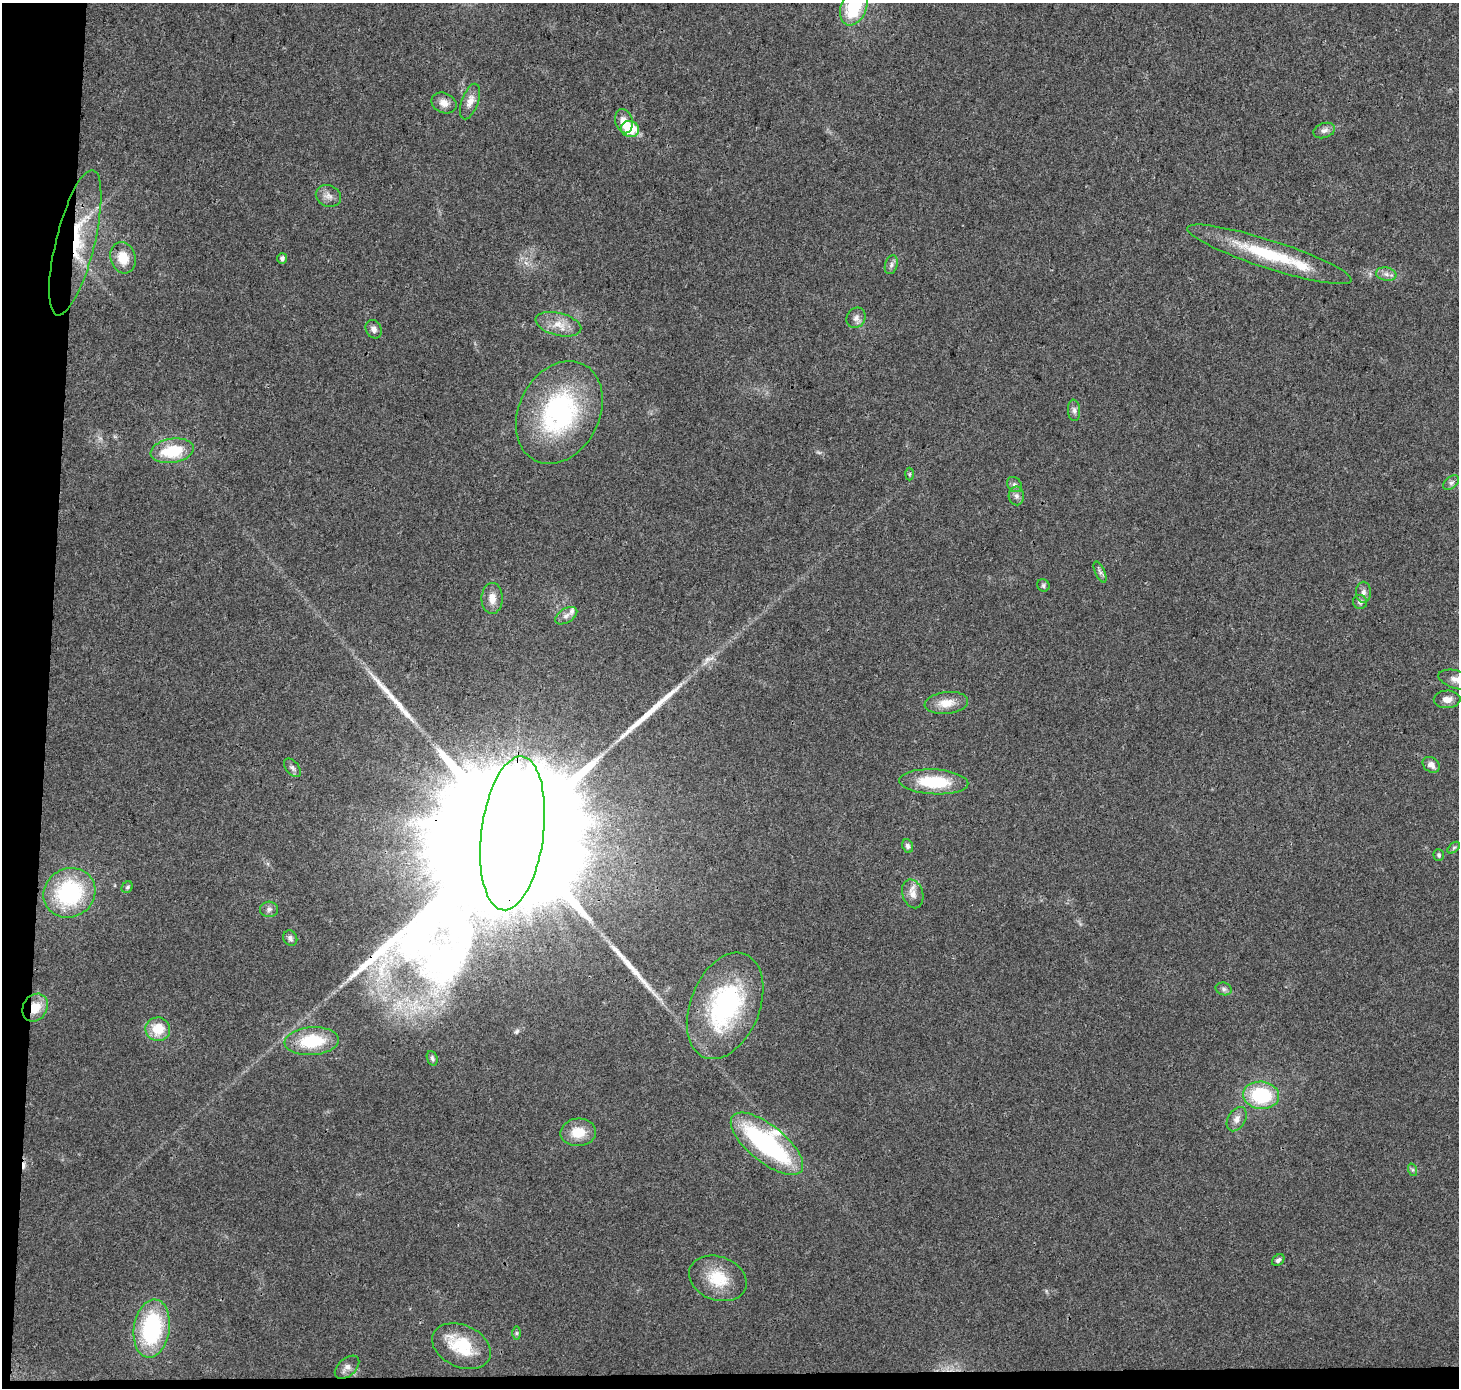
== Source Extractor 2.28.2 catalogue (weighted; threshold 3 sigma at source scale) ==
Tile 7 of 3 x 3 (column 1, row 3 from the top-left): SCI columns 9-1465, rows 237-1622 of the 4379 x 4623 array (HDU 1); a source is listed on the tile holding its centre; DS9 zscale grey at full resolution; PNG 1461 x 1390 px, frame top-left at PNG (2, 3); each listed source drawn as its Kron ellipse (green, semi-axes under 4 px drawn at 4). Shown black and unused: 4% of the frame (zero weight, under 3 of 4 exposures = <1% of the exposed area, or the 3 px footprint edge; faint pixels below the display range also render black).
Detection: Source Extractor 2.28.2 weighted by HDU 2 'WHT'; one run over the whole footprint, this tile lists its part. Background 0.0348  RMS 0.0041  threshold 0.0185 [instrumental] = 3 sigma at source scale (4.5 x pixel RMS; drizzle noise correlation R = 1.50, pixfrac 1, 0.0396/0.0396 arcsec/px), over >= 5 px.
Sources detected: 69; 1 inside a brighter object's white glare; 1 cosmic-ray / hot-pixel residue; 3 long thin detections or spike segments (spike, bleed or trail) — neither listed nor drawn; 3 inside a brighter listed object's ellipse — not listed separately; the other 61 listed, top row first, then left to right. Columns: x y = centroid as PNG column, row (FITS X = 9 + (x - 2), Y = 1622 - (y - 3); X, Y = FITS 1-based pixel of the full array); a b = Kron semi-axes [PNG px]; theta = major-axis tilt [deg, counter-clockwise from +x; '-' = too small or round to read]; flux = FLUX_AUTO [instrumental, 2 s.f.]
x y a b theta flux
854 7 19 12 67 24
470 101 18 8 71 3.7
444 103 13 10 -24 3.4
624 121 12 8 -76 4.8
630 129 9 8 - 13
1324 130 11 7 18 2
328 196 13 10 -21 2.7
75 243 74 19 76 34
1269 254 86 14 -18 31
123 258 16 12 -73 8.1
282 258 5 5 - 1.3
891 265 10 6 72 1.4
1386 274 10 6 -10 1.8
856 318 11 9 59 2.1
558 324 23 11 -14 6.2
374 329 10 7 -63 2
1074 410 11 6 -84 1.5
559 412 54 40 63 67
172 451 22 12 9 17
909 474 6 4 88 0.62
1451 483 9 5 39 1.2
1014 484 8 6 -46 1.3
1016 496 9 8 - 1.7
1100 572 11 5 -66 1.4
1043 585 6 6 - 0.82
1363 592 11 7 90 1.9
492 598 15 10 89 4
1360 602 7 7 - 1.3
566 616 12 7 31 2
1458 680 20 9 -15 4.2
1447 699 13 8 1 3.1
946 703 22 11 7 6.5
1431 765 9 7 -37 2.2
292 768 11 6 -50 1.3
934 782 34 12 -3 20
512 833 77 31 83 60000
908 846 7 5 -67 1.1
1454 848 7 4 44 0.71
1439 855 6 5 - 0.75
127 887 6 5 - 0.69
69 893 26 24 30 42
913 894 15 10 -74 3.4
269 909 9 7 4 1.5
290 938 8 6 -59 1.3
1224 989 8 6 -16 1.2
725 1006 55 34 68 62
35 1008 15 12 59 7.8
158 1029 12 12 - 9.6
312 1041 27 14 4 19
432 1058 7 5 -70 0.97
1261 1095 18 13 -6 28
1237 1119 13 8 60 2.8
578 1132 18 13 4 8.2
767 1144 44 18 -39 71
1413 1170 6 4 -71 0.68
1278 1260 7 5 38 1.1
718 1278 29 22 -20 15
152 1329 29 18 82 45
516 1333 6 4 90 0.7
461 1346 31 21 -24 17
347 1367 14 9 42 2.7
Overlapping masked pixels (flux is a lower limit): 3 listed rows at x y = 75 243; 512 833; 35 1008
Isophote crosses this tile's border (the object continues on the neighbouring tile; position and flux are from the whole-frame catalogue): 2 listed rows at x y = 854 7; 1458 680